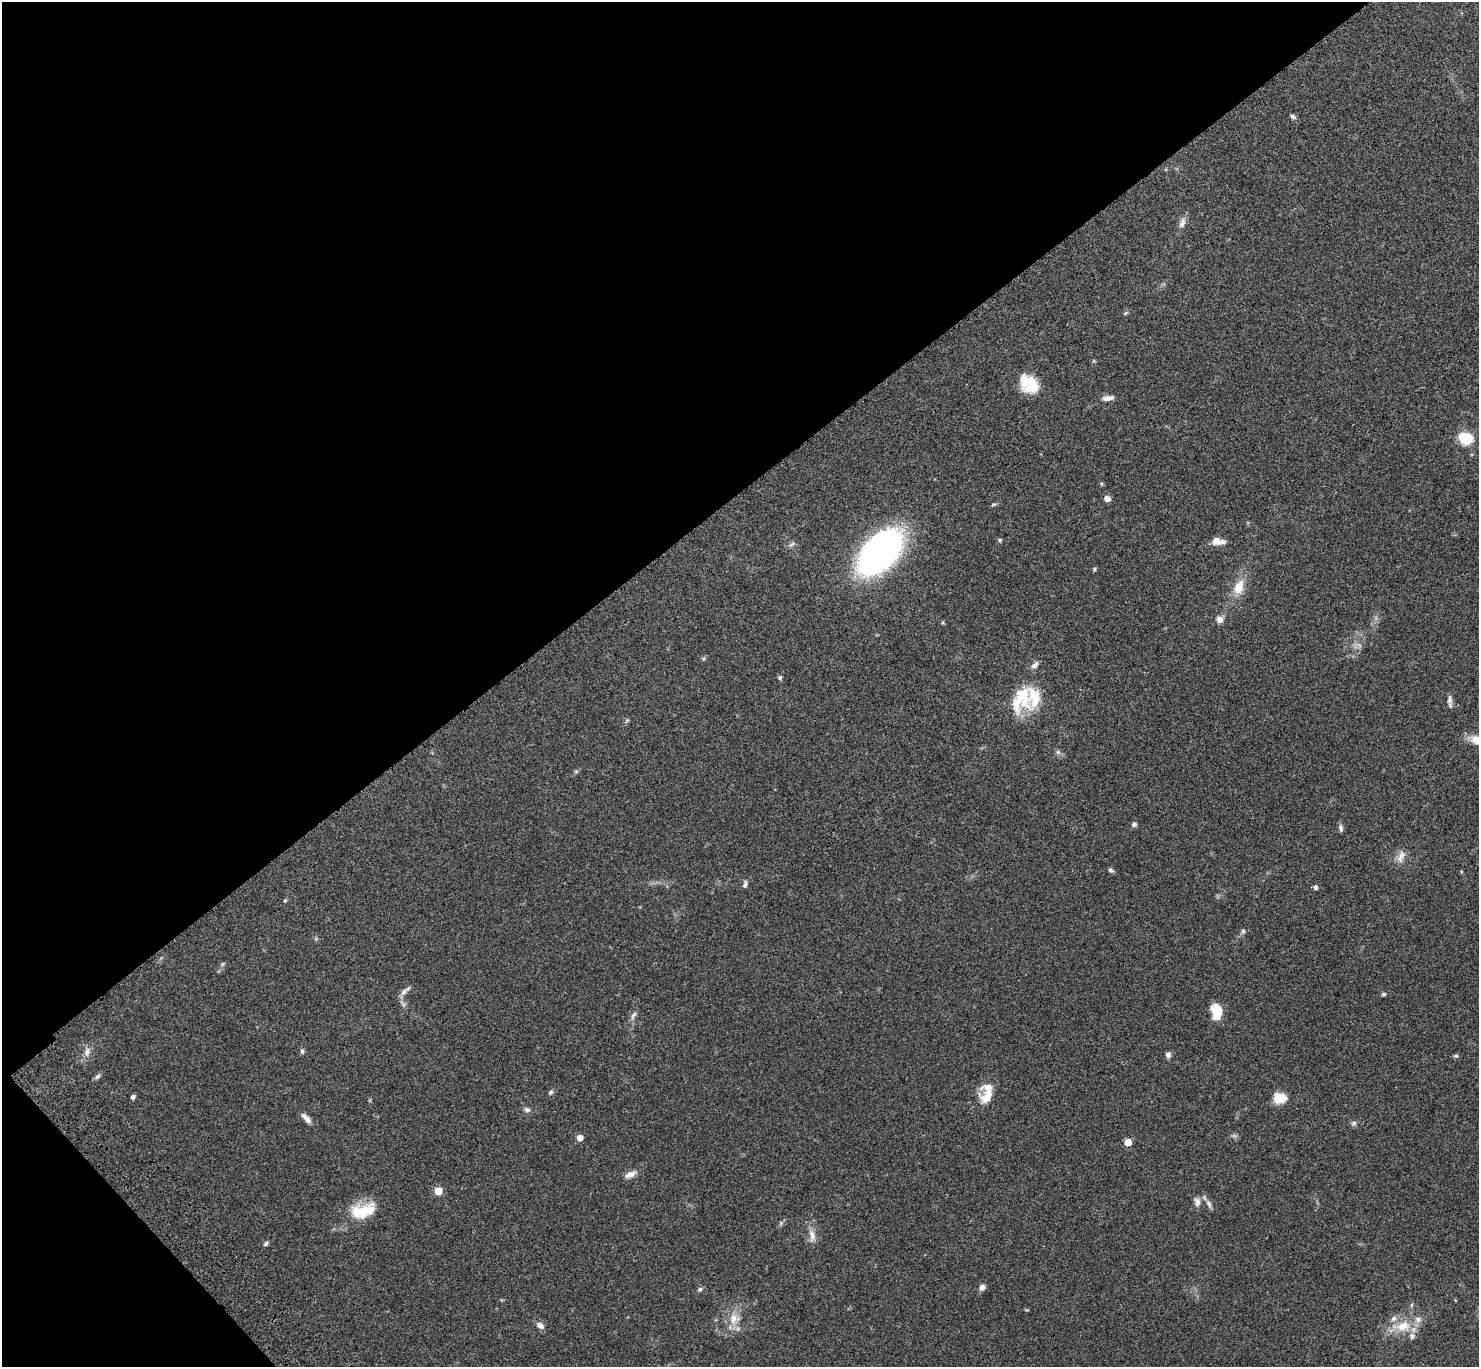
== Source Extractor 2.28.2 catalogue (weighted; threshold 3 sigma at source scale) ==
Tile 5 of 4 x 4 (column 1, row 2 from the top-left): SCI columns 100-1576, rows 2976-4340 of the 6109 x 6091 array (HDU 1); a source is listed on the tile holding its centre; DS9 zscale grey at full resolution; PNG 1481 x 1369 px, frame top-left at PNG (2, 2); no overlay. Shown black and unused: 38% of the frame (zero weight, under 3 of 4 exposures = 6% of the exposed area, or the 3 px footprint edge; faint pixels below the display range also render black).
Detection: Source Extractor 2.28.2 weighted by HDU 2 'WHT'; one run over the whole footprint, this tile lists its part. Background 0.0504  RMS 0.0055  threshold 0.0246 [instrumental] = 3 sigma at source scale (4.5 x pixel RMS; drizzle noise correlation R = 1.50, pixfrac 1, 0.05/0.05 arcsec/px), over >= 5 px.
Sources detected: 70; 10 inside a brighter listed object's ellipse — not listed separately; the other 60 listed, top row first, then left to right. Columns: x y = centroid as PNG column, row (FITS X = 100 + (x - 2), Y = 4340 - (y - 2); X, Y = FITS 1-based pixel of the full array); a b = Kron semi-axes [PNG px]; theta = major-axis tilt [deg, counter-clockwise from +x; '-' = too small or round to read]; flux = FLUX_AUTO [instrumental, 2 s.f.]
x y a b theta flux
1293 117 8 5 -34 1.3
1182 223 15 8 71 3.1
1125 313 7 4 26 0.72
1029 384 24 17 -44 15
1108 398 15 7 8 2.9
1466 438 14 11 -17 16
1107 499 8 6 -31 2.6
993 504 8 4 10 0.81
1000 540 6 4 -15 0.9
1218 541 16 9 -9 4.4
792 544 11 4 40 1.2
880 552 38 21 47 230
1094 569 6 4 71 0.72
1239 587 16 10 71 9.4
1220 619 8 8 - 3.1
1359 646 7 6 - 1.5
780 678 6 4 -66 1
1034 697 40 28 74 21
1450 700 13 6 85 2.1
1478 740 21 10 -20 7.9
1058 752 6 6 - 1.3
1134 824 6 6 - 1.2
1341 828 10 5 -78 1.5
1401 856 20 8 69 4
1111 870 7 5 -45 1.2
745 884 10 5 74 1.4
1316 887 6 5 - 1.2
285 901 6 4 2 0.59
1243 931 7 5 89 1
222 964 6 4 46 0.73
403 992 12 7 42 2.6
1384 994 6 4 -1 0.91
1216 1012 16 9 -80 12
633 1015 14 5 62 1.9
302 1051 7 5 -76 0.99
87 1052 12 8 82 3.2
1168 1055 7 5 87 2
1456 1056 6 5 - 0.84
97 1076 10 5 48 1.3
551 1092 7 5 64 1.1
133 1097 5 4 - 1.3
986 1098 19 13 4 6.8
1279 1098 11 9 -6 11
527 1110 8 6 -24 1.7
306 1118 16 6 -47 3.1
1354 1123 8 7 - 1.3
580 1138 5 5 - 4.8
1128 1142 5 5 - 9.1
630 1174 16 7 24 3.3
438 1191 5 5 - 12
1197 1202 13 8 -82 2.7
1209 1204 12 6 -64 2.1
363 1211 33 16 14 19
812 1235 18 8 -84 4.4
266 1243 7 5 48 1.1
982 1287 7 6 - 2.3
700 1289 7 6 - 1.2
733 1318 17 12 81 7.2
540 1325 11 7 -41 2.5
1402 1326 28 15 6 13
Isophote crosses this tile's border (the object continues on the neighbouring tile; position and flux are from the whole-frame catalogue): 1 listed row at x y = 1478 740